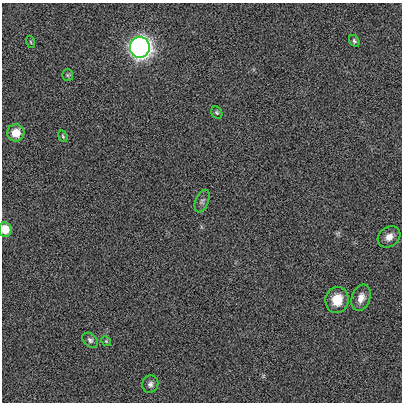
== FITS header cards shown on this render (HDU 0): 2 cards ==
NAXIS1  =                  400 / length of data axis 1
NAXIS2  =                  400 / length of data axis 2

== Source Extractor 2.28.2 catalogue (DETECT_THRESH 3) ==
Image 400 x 400 px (HDU 0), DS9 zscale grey, 1 PNG px = 1 image px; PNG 404 x 404 px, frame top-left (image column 1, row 400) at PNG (2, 3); each listed source drawn as its Kron ellipse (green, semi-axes under 4 px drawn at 4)
Background 0.00222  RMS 0.15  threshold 0.451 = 3 sigma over >= 5 px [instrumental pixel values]
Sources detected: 15; all 15 listed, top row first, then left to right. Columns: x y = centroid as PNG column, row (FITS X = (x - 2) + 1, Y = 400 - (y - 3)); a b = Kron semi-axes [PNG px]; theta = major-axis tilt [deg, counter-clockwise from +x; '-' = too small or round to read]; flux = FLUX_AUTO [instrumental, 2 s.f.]
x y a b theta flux
354 41 6 5 - 19
31 42 6 3 -70 10
140 47 10 10 - 5000
68 75 6 5 - 16
217 113 6 5 - 17
16 133 8 8 - 140
63 136 6 4 -69 15
202 201 12 6 67 34
5 229 7 6 - 190
389 237 12 9 38 77
361 298 14 9 70 83
337 300 13 11 80 180
90 340 9 6 -40 29
106 341 5 4 - 12
150 384 9 8 - 38
At the frame edge (FLAGS 8, measured only in part): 1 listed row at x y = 5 229